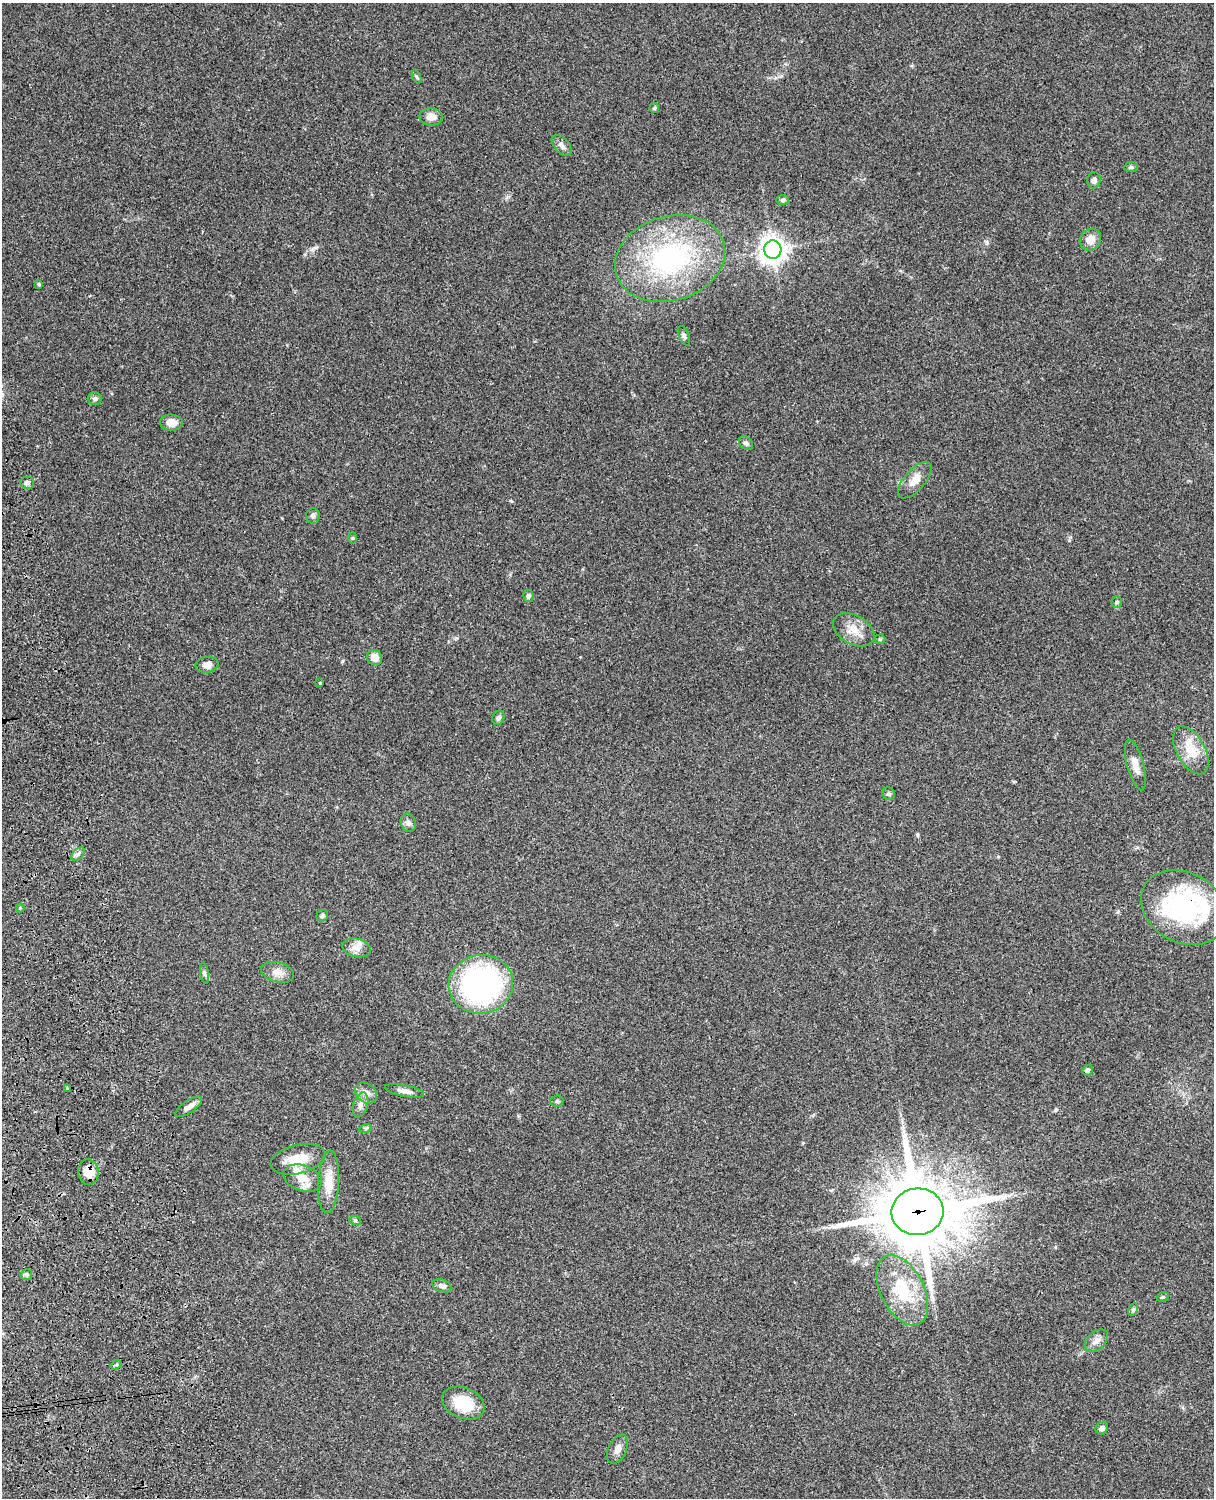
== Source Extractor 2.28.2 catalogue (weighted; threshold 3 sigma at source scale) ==
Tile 7 of 4 x 3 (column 3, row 2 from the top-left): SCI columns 2545-3756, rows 1773-3268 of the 5087 x 4928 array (HDU 1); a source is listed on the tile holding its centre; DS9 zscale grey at full resolution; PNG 1216 x 1500 px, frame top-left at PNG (2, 3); each listed source drawn as its Kron ellipse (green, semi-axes under 4 px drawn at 4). Shown black and unused: <1% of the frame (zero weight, under 3 of 4 exposures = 6% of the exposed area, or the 3 px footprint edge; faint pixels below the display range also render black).
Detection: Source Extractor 2.28.2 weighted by HDU 2 'WHT'; one run over the whole footprint, this tile lists its part. Background 0.0981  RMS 0.0063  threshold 0.0282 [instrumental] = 3 sigma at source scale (4.5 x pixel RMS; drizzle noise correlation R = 1.50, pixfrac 1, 0.05/0.05 arcsec/px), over >= 5 px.
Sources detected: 66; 1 inside a brighter object's white glare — neither listed nor drawn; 2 inside a brighter listed object's ellipse — not listed separately; the other 63 listed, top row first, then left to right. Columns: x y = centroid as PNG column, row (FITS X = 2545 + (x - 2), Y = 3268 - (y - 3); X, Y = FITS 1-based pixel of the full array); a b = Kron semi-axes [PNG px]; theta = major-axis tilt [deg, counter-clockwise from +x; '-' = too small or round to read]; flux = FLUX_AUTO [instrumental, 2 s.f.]
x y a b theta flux
417 77 7 4 -66 0.89
654 108 5 5 - 0.76
431 117 12 8 -1 5.2
562 145 13 7 -48 3
1131 167 7 5 8 1.3
1094 180 8 6 79 2
782 200 6 5 - 1.2
1090 240 11 10 - 6.6
773 249 9 8 - 570
670 258 56 42 17 96
39 284 4 3 - 0.89
684 336 10 5 -68 1.6
95 398 7 6 - 1.7
171 423 11 8 -5 5.7
746 443 8 6 -41 1.5
915 480 22 10 48 6.7
27 483 7 6 - 1.8
313 516 8 6 84 1.9
352 538 6 4 89 0.63
528 596 6 5 - 1.6
1117 602 5 5 - 0.99
854 630 22 14 -29 9.1
880 639 5 4 - 0.75
375 657 8 7 - 5.5
207 665 11 8 10 4
320 683 4 3 - 0.55
498 718 7 6 - 1.8
1191 750 26 14 -61 14
1135 765 26 8 -74 5.8
889 794 6 6 - 1.2
408 823 9 7 -69 2.3
78 854 8 5 45 1.6
1184 907 45 35 -29 90
20 908 4 4 - 0.59
322 916 6 5 - 1.2
356 948 14 9 -12 4.7
277 972 17 10 -14 5.1
204 973 10 4 -79 1.4
481 984 32 29 12 130
1087 1070 5 5 - 1.8
67 1088 3 3 - 0.52
404 1091 20 5 -11 3.8
366 1093 12 9 -42 3.9
557 1101 6 5 - 1.1
360 1105 12 7 73 3.2
189 1107 16 6 35 3.7
366 1128 6 4 18 0.86
298 1159 28 14 14 13
88 1172 13 10 -84 8.2
303 1178 20 13 -18 9.7
329 1182 31 10 87 12
917 1212 26 23 6 5400
355 1220 6 4 -18 0.85
26 1275 6 5 - 1.2
442 1286 10 6 -17 2.4
902 1290 38 21 -63 28
1163 1297 6 4 19 0.79
1133 1310 7 4 63 0.99
1096 1341 13 9 41 4
116 1365 5 4 - 0.84
463 1403 22 15 -23 20
1102 1428 6 6 - 2.1
617 1449 15 9 64 3.9
Overlapping masked pixels (flux is a lower limit): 3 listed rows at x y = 1184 907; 88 1172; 917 1212
Unlisted compact peaks at least as high as the median listed source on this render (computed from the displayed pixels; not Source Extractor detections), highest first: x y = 1069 540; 511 501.